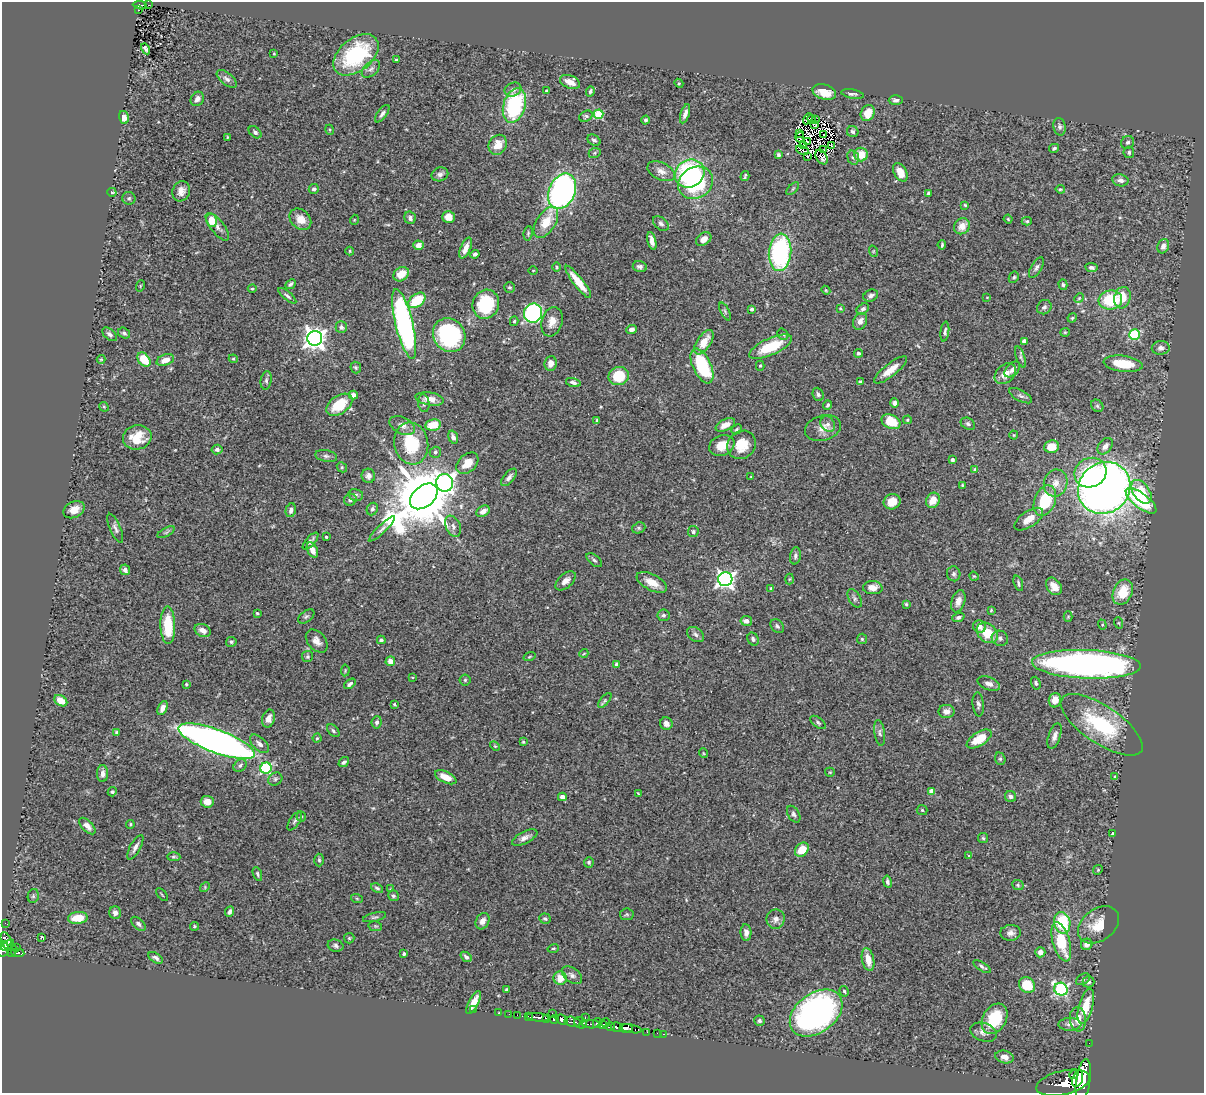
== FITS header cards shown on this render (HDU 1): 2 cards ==
NAXIS1  =                 1202
NAXIS2  =                 1091

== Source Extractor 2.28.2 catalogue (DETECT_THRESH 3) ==
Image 1202 x 1091 px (HDU 1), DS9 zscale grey, 1 PNG px = 1 image px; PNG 1206 x 1095 px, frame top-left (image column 1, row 1091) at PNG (2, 2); each listed source drawn as its Kron ellipse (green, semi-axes under 4 px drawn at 4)
Background 0.88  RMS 0.028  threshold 0.0833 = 3 sigma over >= 5 px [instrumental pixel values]
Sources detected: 421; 4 with non-positive FLUX_AUTO (blend fragments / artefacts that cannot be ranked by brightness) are neither listed nor drawn; the other 417 listed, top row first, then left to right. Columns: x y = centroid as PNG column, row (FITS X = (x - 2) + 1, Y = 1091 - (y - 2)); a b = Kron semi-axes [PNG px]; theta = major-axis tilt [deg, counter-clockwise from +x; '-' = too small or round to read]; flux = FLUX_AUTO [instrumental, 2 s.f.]
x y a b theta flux
140 5 7 4 -6 56
148 5 4 2 - 8.1
138 10 3 2 - 16
146 49 6 3 -60 5.2
274 54 4 3 - 1.8
356 55 26 16 39 170
396 60 4 2 - 2.7
371 69 11 7 43 7.4
227 79 12 6 -39 7.5
570 82 10 6 -21 20
679 83 5 4 - 2.2
513 89 9 6 23 7.1
547 91 4 3 - 2.6
590 91 5 4 - 3.9
824 92 12 7 -17 28
853 94 11 4 -10 5.6
197 99 7 6 - 8.2
896 100 7 5 1 5.7
514 105 17 11 74 180
868 113 8 6 61 32
382 114 10 4 53 6.1
599 114 5 4 - 110
685 114 10 4 72 9.1
586 116 7 5 31 3.4
124 117 6 5 - 9.6
808 119 6 2 59 2.2
811 119 4 2 - 0.91
815 119 4 2 - 270
645 120 4 4 - 3.7
814 124 4 2 - 1.1
1060 127 9 6 -79 5.1
330 130 5 3 - 1.8
255 132 7 5 -40 3.9
853 132 6 5 - 5.7
799 134 2 2 - 2.9
823 135 2 2 - 2.2
228 137 3 3 - 1.6
800 137 5 2 - 1.6
594 140 7 5 -32 4.5
807 142 3 2 - 1.5
1127 142 7 6 - 5.1
498 145 10 8 58 25
803 145 2 2 - 2.5
831 145 3 2 - 1.6
1054 148 5 3 - 3.5
802 150 7 2 -25 1.9
823 150 3 2 - 1.9
1129 152 6 5 - 3.8
595 153 6 5 - 3
778 155 4 4 - 3.6
861 155 7 7 - 29
807 156 4 3 - 1.9
821 157 8 5 -58 3
853 157 7 5 -72 4.2
661 171 14 8 -26 13
900 172 10 6 -61 23
690 173 15 13 32 220
440 174 8 6 21 6.3
745 176 5 2 - 2.7
1120 180 8 6 -12 8.3
696 183 18 15 32 140
314 189 5 5 - 4.5
793 189 8 3 45 2.5
1060 189 4 4 - 2.8
181 191 10 8 69 12
562 191 18 13 66 540
112 192 5 4 - 2.1
929 193 4 3 - 3.5
129 198 6 6 - 4.3
965 205 3 3 - 2.1
449 217 6 6 - 19
410 218 6 5 - 6.7
300 219 12 9 -44 21
1008 219 4 3 - 2
212 220 7 5 -76 30
354 220 5 3 - 1.4
1027 221 5 4 - 2.4
546 222 17 9 58 42
661 224 9 6 -41 5.1
962 226 8 7 - 19
217 227 16 6 -51 10
528 233 7 4 82 3
704 239 8 6 35 14
652 241 9 4 -76 10
418 245 5 4 - 14
942 245 4 3 - 2.6
1163 246 7 5 70 8.5
466 248 11 5 66 14
350 251 4 4 - 2.1
873 251 6 3 -72 2
780 252 19 11 84 270
475 254 4 4 - 4.7
557 267 5 3 - 1.9
640 267 7 5 -15 5.9
1091 267 6 4 -8 5.3
1036 268 11 5 59 5.8
533 270 5 3 - 1.4
401 274 8 6 38 28
1014 277 6 4 61 3.4
578 282 20 5 -52 34
290 284 6 3 43 4
1063 285 5 4 - 2.9
140 286 5 3 - 1.7
509 287 5 5 - 3.1
252 289 4 4 - 3.2
826 290 4 4 - 1.9
287 296 11 4 -40 4.6
871 296 7 5 22 5.6
987 297 4 3 - 1.4
1079 298 5 4 - 2.4
1122 298 11 8 76 36
417 300 10 6 38 65
1110 300 12 9 7 81
486 304 14 13 - 110
1044 307 8 6 41 5.5
840 308 4 3 - 1.7
752 309 4 4 - 4.1
863 309 7 5 35 5.1
725 311 9 4 -64 3.9
533 313 9 9 - 310
1072 318 5 4 - 2.5
514 321 5 4 - 2.6
860 321 9 6 62 12
552 322 15 10 73 20
404 324 36 8 -76 520
341 327 6 5 - 5.7
631 329 5 4 - 7.6
945 332 10 4 82 3.9
1065 332 5 4 - 2
124 333 6 5 - 4.1
110 334 9 5 -41 5.9
783 334 6 5 - 3.4
449 335 17 15 -55 210
1134 335 5 5 - 140
315 338 7 7 - 1300
1024 341 4 4 - 14
704 342 14 7 56 27
771 347 23 8 24 69
1161 348 9 7 3 7.9
858 353 4 4 - 3.6
1020 357 11 4 -71 3.9
101 359 4 4 - 1.8
233 359 4 4 - 2.3
144 360 8 5 -48 44
165 360 9 5 19 16
551 363 7 6 - 13
1123 364 19 8 -8 53
702 366 19 9 -65 130
760 366 5 4 - 2.2
356 367 6 5 - 2.8
1012 369 9 6 46 9
890 370 20 6 38 23
1005 374 12 9 44 20
619 376 10 9 - 64
266 380 9 5 80 4.3
573 382 7 4 -16 5.7
860 382 4 4 - 2.7
818 394 7 5 -69 4.3
353 395 4 4 - 9
1021 396 12 5 -27 5.4
430 399 14 6 -9 18
424 403 9 6 -82 5.3
894 403 4 4 - 5.9
339 405 14 9 34 54
828 405 4 3 - 3.7
1097 406 7 5 -46 4.2
104 407 5 4 - 1.9
597 420 4 2 - 2.6
907 420 4 3 - 2.4
891 422 10 7 -25 47
828 424 8 6 -55 7
968 424 7 5 -30 4.3
402 425 13 8 -26 11
433 425 7 5 10 40
725 425 10 5 26 16
823 428 18 12 17 20
736 429 6 4 42 2.8
1014 435 4 4 - 2
137 437 14 12 12 39
453 437 7 4 -72 6.2
411 443 21 17 -81 88
722 445 13 10 21 31
742 445 15 13 43 41
1105 446 9 6 50 11
1052 447 7 6 - 32
217 449 5 5 - 5.7
435 452 5 5 - 3.9
326 456 11 5 -10 5.6
952 459 4 3 - 5.9
467 463 12 8 42 23
342 467 5 5 - 2.7
975 470 4 4 - 7.1
1090 473 16 14 27 90
368 476 7 6 - 8
751 476 4 2 - 1.2
509 477 10 5 50 7.2
445 483 9 8 - 760
1056 483 14 11 72 20
962 485 4 3 - 2
1104 488 27 25 41 1700
1141 492 13 8 -55 46
356 495 7 6 - 4.3
424 496 16 10 40 17000
350 500 6 6 - 6.5
933 500 8 6 61 21
1045 501 16 10 67 86
1141 501 18 7 -37 110
892 502 8 7 - 25
372 509 6 5 - 4
74 510 11 8 26 18
291 510 7 5 76 7.1
483 511 7 5 33 12
1029 519 16 8 34 21
453 526 11 7 -66 8
115 528 15 5 -66 6.9
639 528 7 5 20 3.5
382 529 17 4 43 7.5
166 532 9 3 29 3.6
693 532 5 5 - 3.8
326 537 3 3 - 2.3
310 541 10 4 48 5.7
312 550 8 5 -64 13
795 556 8 5 81 5
594 560 9 5 -38 4.3
125 570 5 5 - 7.9
954 574 7 6 - 5.2
974 576 5 4 - 2.1
725 579 7 7 - 750
789 579 5 3 - 1.8
565 581 12 7 41 13
652 582 16 8 -27 23
1018 583 8 3 -70 3.7
1054 586 9 7 -51 17
771 588 3 2 - 1.6
873 588 10 6 -3 16
1123 592 13 9 65 48
855 598 10 6 -58 5.4
958 601 11 6 73 12
906 604 4 4 - 2.4
991 610 4 3 - 1.9
257 613 3 3 - 2.2
663 615 6 6 - 4.6
306 616 9 5 36 4.4
958 617 6 4 21 4.6
1068 617 5 4 - 2.1
746 621 6 5 - 8.2
1119 623 6 3 -71 2
168 625 19 7 -88 68
1102 625 5 4 - 2.2
777 626 8 6 -51 4.5
979 626 6 6 - 11
203 630 8 6 -27 13
987 633 12 9 -43 44
695 634 9 6 -34 6.2
1000 638 8 7 - 6.7
753 639 7 5 -61 4.5
862 639 5 5 - 2.7
381 640 4 3 - 3.5
317 641 13 9 -49 13
231 642 5 5 - 3
584 653 4 3 - 1.5
307 656 5 5 - 3.3
529 657 6 3 19 1.7
390 661 5 5 - 12
616 664 4 3 - 7.2
1086 664 54 14 -2 890
345 670 6 2 85 1.5
412 677 3 2 - 1.2
465 680 5 5 - 2.9
1036 683 6 4 -71 3.9
186 684 3 2 - 2.1
350 684 6 4 39 4.6
989 684 12 6 -22 10
605 700 9 4 51 3.5
1055 700 7 6 - 20
61 701 7 5 -32 24
394 704 4 3 - 2
978 704 12 5 -84 6.2
162 708 7 4 65 10
946 711 8 6 -1 10
269 719 9 6 75 13
377 722 6 5 - 5.5
818 722 9 5 -38 3.9
666 724 6 6 - 8.9
1102 725 48 18 -34 150
333 731 8 5 -47 4
117 732 4 4 - 3.5
880 733 13 5 -82 5.6
1054 736 13 6 71 8.9
317 738 4 4 - 2.3
979 739 14 6 32 42
217 741 41 11 -20 1300
523 742 4 3 - 2
259 744 11 6 -44 9.5
495 746 6 3 -44 2
703 753 5 3 - 1.5
1000 759 6 5 - 3.3
344 762 6 4 38 4.5
240 765 7 5 42 4.8
266 768 5 5 - 200
830 772 5 4 - 2.1
103 774 8 5 89 9.5
446 777 11 5 -26 22
1115 777 4 3 - 3.6
275 779 7 6 - 4.8
932 791 4 4 - 18
112 792 5 4 - 3.3
638 794 4 2 - 1.6
1011 796 6 5 - 5.4
562 797 4 4 - 14
207 802 6 6 - 17
922 810 5 5 - 2.5
794 814 9 5 -58 5.4
301 816 5 4 - 2.5
295 821 10 5 56 4.2
130 824 4 3 - 2.1
87 826 10 5 -45 10
1113 834 4 3 - 2
525 838 14 6 27 9.6
983 838 5 5 - 2.8
135 847 14 5 61 8.8
802 850 8 6 47 33
969 856 3 3 - 1.8
174 857 7 4 -2 3.3
319 860 6 4 -89 3.3
589 862 5 5 - 3.4
1098 870 5 4 - 2.3
257 874 7 4 -68 3.1
887 882 6 4 -79 4.8
1018 885 6 4 -24 3.3
205 887 5 4 - 2.2
377 888 6 4 -27 3.7
391 889 4 2 - 1.4
162 895 8 2 -50 1.8
33 896 7 5 78 3.8
393 896 5 5 - 3.4
357 899 6 4 -20 2.3
230 912 5 4 - 5.7
115 913 6 6 - 7.5
627 914 7 5 8 3.3
375 917 12 4 14 4.1
78 918 10 6 6 36
545 919 6 5 - 4.2
776 919 9 9 - 10
483 921 8 6 62 13
5 923 3 2 - 4.3
1062 923 11 8 -77 97
138 924 8 5 -44 4.9
1098 925 22 16 37 40
194 926 4 4 - 2.4
375 926 7 5 -11 2.9
746 933 8 5 -86 11
1010 933 10 8 4 9.5
42 937 3 3 - 1.9
349 938 5 5 - 2.7
6 941 9 5 -69 380
1061 942 20 8 -74 74
1087 944 6 5 - 12
7 945 7 4 32 350
336 946 8 6 -16 5.1
17 948 3 2 - 8.5
553 948 6 3 17 2.3
3 949 8 5 78 370
12 950 7 4 85 46
1040 952 5 5 - 9.9
18 953 7 3 -6 150
404 954 3 3 - 4.8
466 957 6 4 -40 4.9
156 958 8 4 -31 5.8
868 960 11 6 -77 23
982 967 10 4 -32 5.1
572 975 11 7 -35 8
560 978 7 6 - 22
1083 979 8 5 32 3.6
1089 982 6 5 - 4.2
1027 985 8 7 - 47
507 989 4 3 - 2.6
1061 989 7 6 - 280
844 991 5 4 - 2.6
473 1003 13 5 62 19
1086 1006 18 7 75 38
474 1010 2 2 - 13
498 1013 3 2 - 20
552 1013 2 2 - 48
816 1013 29 19 36 650
509 1014 2 2 - 11
517 1015 2 2 - 5.1
528 1016 3 2 - 47
538 1017 11 3 -6 1000
585 1017 3 2 - 100
547 1019 4 3 - 370
554 1019 4 3 - 360
995 1019 16 11 59 72
1078 1019 12 8 -83 23
562 1020 6 4 -21 1300
760 1021 5 5 - 3.9
573 1022 8 5 -12 290
606 1022 4 4 - 190
580 1023 6 5 - 360
597 1023 5 3 - 270
591 1024 9 3 0 300
602 1024 4 3 - 170
1070 1024 11 6 1 8.1
611 1027 4 3 - 160
617 1027 6 4 -14 630
626 1028 6 4 5 1100
631 1029 11 3 -11 320
647 1032 2 2 - 6.4
984 1032 14 9 -19 11
657 1033 2 2 - 13
664 1034 3 2 - 15
1089 1043 2 2 - 8.2
1004 1057 9 6 -14 13
1074 1075 5 3 - 320
1078 1078 9 5 72 1600
1083 1080 22 7 82 3600
1063 1083 27 12 13 4200
At the frame edge (FLAGS 8, measured only in part): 1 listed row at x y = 3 949
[4 non-positive-flux detections neither listed nor drawn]